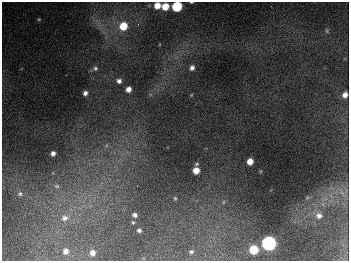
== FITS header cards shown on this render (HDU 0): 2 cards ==
NAXIS1  =                  347
NAXIS2  =                  259

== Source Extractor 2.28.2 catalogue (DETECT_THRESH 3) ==
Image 347 x 259 px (HDU 0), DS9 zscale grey, 1 PNG px = 1 image px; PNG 351 x 263 px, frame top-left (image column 1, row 259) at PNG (2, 2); no overlay
Background 677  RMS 51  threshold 152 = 3 sigma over >= 5 px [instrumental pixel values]
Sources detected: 35; all 35 listed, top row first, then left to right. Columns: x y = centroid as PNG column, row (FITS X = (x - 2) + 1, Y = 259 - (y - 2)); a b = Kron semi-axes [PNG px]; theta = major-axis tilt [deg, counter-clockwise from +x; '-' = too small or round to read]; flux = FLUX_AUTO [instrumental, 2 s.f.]
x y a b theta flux
191 2 4 2 - 3.2e+03
157 5 6 5 - 4.3e+04
177 6 6 6 - 2.6e+05
165 7 6 5 - 6.4e+04
39 19 5 4 - 3.5e+03
138 24 4 4 - 4.6e+03
123 26 8 7 - 8.5e+04
327 31 7 4 -55 5.2e+03
95 68 7 6 - 8.5e+03
192 68 5 5 - 1.3e+04
119 81 6 5 - 1.3e+04
128 89 5 5 - 2.2e+04
85 93 4 4 - 1.2e+04
191 95 5 3 - 2.9e+03
345 95 7 5 68 2.0e+04
106 145 6 5 - 7.8e+03
53 153 4 4 - 1.4e+04
250 161 5 5 - 3.5e+04
197 164 5 4 - 5.1e+03
196 170 5 5 - 3.9e+04
57 186 8 7 - 1.3e+04
342 193 10 5 -36 1.5e+04
20 194 7 6 - 9.7e+03
175 198 5 4 - 4.4e+03
224 202 5 3 - 3.3e+03
135 215 5 4 - 1.2e+04
319 215 9 8 - 1.9e+04
65 218 12 10 5 2.7e+04
133 222 5 4 - 4.2e+03
139 230 4 4 - 8.4e+03
268 243 7 7 - 1.1e+06
253 250 6 6 - 1.2e+05
66 251 5 5 - 1.7e+04
191 252 4 3 - 5.6e+03
92 253 5 4 - 1.9e+04
At the frame edge (FLAGS 8, measured only in part): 2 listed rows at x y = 191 2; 177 6